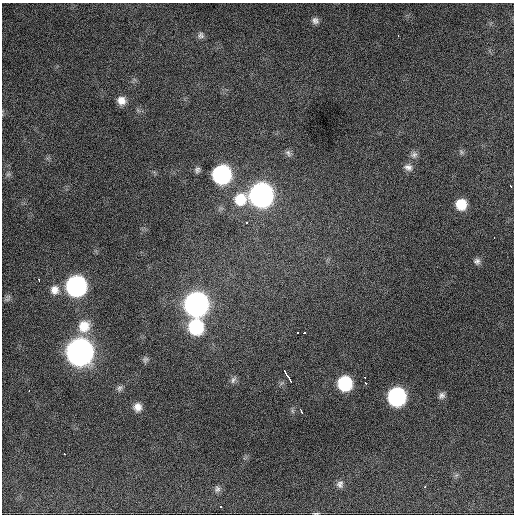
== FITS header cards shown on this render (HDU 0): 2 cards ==
NAXIS1  =                  512 / Axis length
NAXIS2  =                  512 / Axis length

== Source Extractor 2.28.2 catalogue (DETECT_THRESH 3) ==
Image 512 x 512 px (HDU 0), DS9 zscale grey, 1 PNG px = 1 image px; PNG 516 x 516 px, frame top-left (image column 1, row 512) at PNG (2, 3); no overlay
Background 1410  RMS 32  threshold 97.2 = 3 sigma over >= 5 px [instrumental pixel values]
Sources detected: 48; all 48 listed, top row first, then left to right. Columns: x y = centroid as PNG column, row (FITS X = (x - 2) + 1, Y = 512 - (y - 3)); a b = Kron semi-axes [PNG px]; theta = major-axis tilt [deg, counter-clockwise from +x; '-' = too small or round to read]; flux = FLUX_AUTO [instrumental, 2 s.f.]
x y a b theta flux
315 21 9 8 - 8.6e+03
201 35 9 9 - 7.7e+03
398 35 3 2 - 7.4e+03
121 101 10 9 - 1.9e+04
461 152 7 5 -60 4.4e+03
288 153 11 5 -55 6.3e+03
414 155 10 9 - 9.5e+03
408 167 11 9 -14 1.2e+04
197 170 8 7 - 6.6e+03
8 174 8 6 21 5.0e+03
221 174 11 11 - 5.4e+05
510 186 4 2 - 4.6e+03
261 195 12 12 - 1.6e+06
240 199 15 14 - 6.0e+04
461 204 10 9 - 4.9e+04
247 222 3 3 - 1.1e+04
494 238 3 2 - 3.2e+03
477 261 8 8 - 7.5e+03
39 280 3 2 - 5.2e+03
76 286 12 11 - 7.7e+05
55 290 12 12 - 2.0e+04
8 298 12 5 61 5.3e+03
196 304 12 12 - 1.8e+06
84 326 15 14 - 4.3e+04
196 327 12 11 - 1.8e+05
297 333 2 2 - 2.3e+03
304 333 3 2 - 8.4e+03
79 352 12 12 - 2.8e+06
145 359 8 7 - 6.1e+03
286 373 8 2 -68 1.4e+04
365 377 3 3 - 4.3e+03
289 379 8 2 -63 1.0e+04
233 380 12 6 60 7.3e+03
345 383 10 10 - 1.6e+05
366 383 3 3 - 7.7e+03
119 388 9 7 85 6.5e+03
29 390 3 2 - 5.7e+03
442 395 9 8 - 8.2e+03
397 397 11 11 - 4.7e+05
137 407 10 9 - 1.6e+04
293 411 7 4 -70 3.6e+03
301 411 5 3 - 8.6e+03
64 454 3 2 - 2.9e+03
340 484 10 8 74 8.9e+03
425 487 3 3 - 6.1e+03
217 489 9 8 - 7.8e+03
221 507 3 3 - 1.6e+04
316 513 7 2 2 2.8e+03
At the frame edge (FLAGS 8, measured only in part): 1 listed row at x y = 316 513